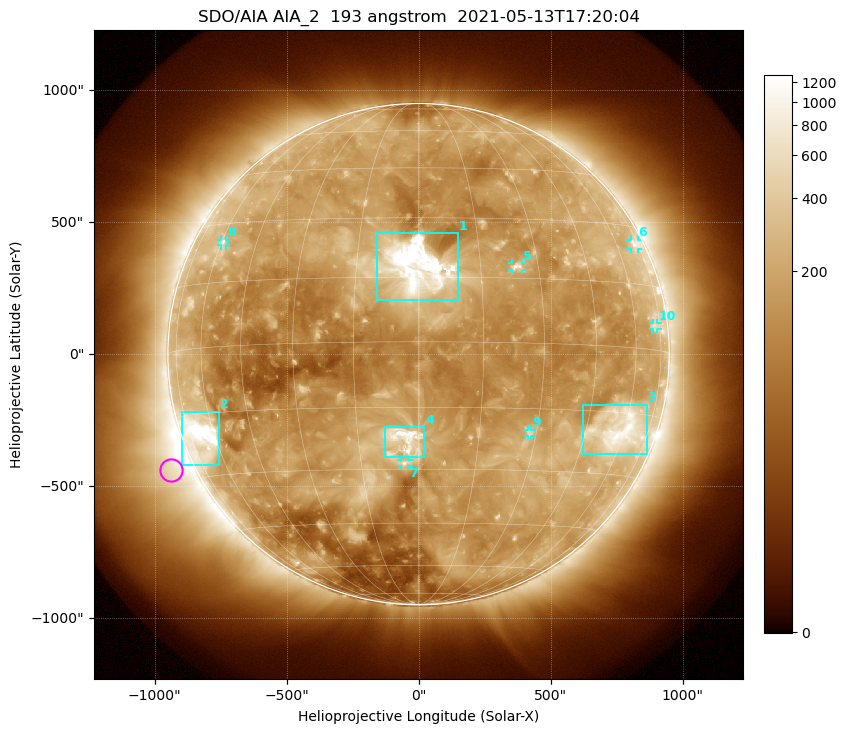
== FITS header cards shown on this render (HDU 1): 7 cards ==
TELESCOP= 'SDO/AIA '           / For AIA: SDO/AIA
INSTRUME= 'AIA_2   '           / For AIA: AIA_ATA1, AIA_ATA2, AIA_ATA3 or AIA_AT
WAVELNTH=                  193 / [angstrom] Wavelength
WAVEUNIT= 'angstrom'           / Wavelength unit: angstrom
DATE-OBS= '2021-05-13T17:20:04.843' / [ISO] Date when observation started; ISO 8
CTYPE1  = 'HPLN-TAN'           / CTYPE1: HPLN
CTYPE2  = 'HPLT-TAN'           / CTYPE2: HPLT

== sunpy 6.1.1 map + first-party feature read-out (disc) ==
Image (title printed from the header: SDO/AIA AIA_2  193 angstrom  2021-05-13T17:20:04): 1024 x 1024 px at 2.4 arcsec/px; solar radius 950 arcsec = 396 px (full disc in frame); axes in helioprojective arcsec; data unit not stated in the header (colour bar unlabelled)
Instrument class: DISC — disc imager (sunpy class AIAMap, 193 A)
Bright regions (active regions / flare kernels): reference = the median radial profile (limb darkening/brightening removed); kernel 9 px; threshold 5 sigma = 314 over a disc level ~142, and >= 1.15x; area >= 12 px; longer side >= 9 px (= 22 arcsec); searched inside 0.97 R_sun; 10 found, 10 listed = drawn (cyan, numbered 1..; 6 of them under ~33 arcsec drawn as corner ticks so the feature stays visible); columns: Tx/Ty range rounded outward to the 5 arcsec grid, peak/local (2 s.f.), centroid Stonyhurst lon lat
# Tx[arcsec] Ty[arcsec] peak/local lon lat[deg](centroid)
1 -160..150 205..460 18 +0 +17
2 -895..-755 -420..-215 12 -67 -20
3 625..865 -380..-190 6.4 +58 -19
4 -130..25 -390..-275 8 -4 -22
5 355..390 320..345 5.4 +24 +18
6 805..830 395..435 3.9 +71 +25
7 -65..-35 -425..-400 4.3 -4 -28
8 -750..-730 410..435 3.4 -59 +25
9 415..430 -310..-285 3.7 +28 -21
10 885..905 95..120 2.7 +71 +5
Off-limb structures (1.02-1.3 R_sun): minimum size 162 px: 6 found; the strongest spans PA ~90..145 deg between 1.02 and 1.3 R_sun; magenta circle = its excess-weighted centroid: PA ~115 deg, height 1.09 R_sun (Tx ~-935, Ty ~-440 arcsec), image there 4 x the reference